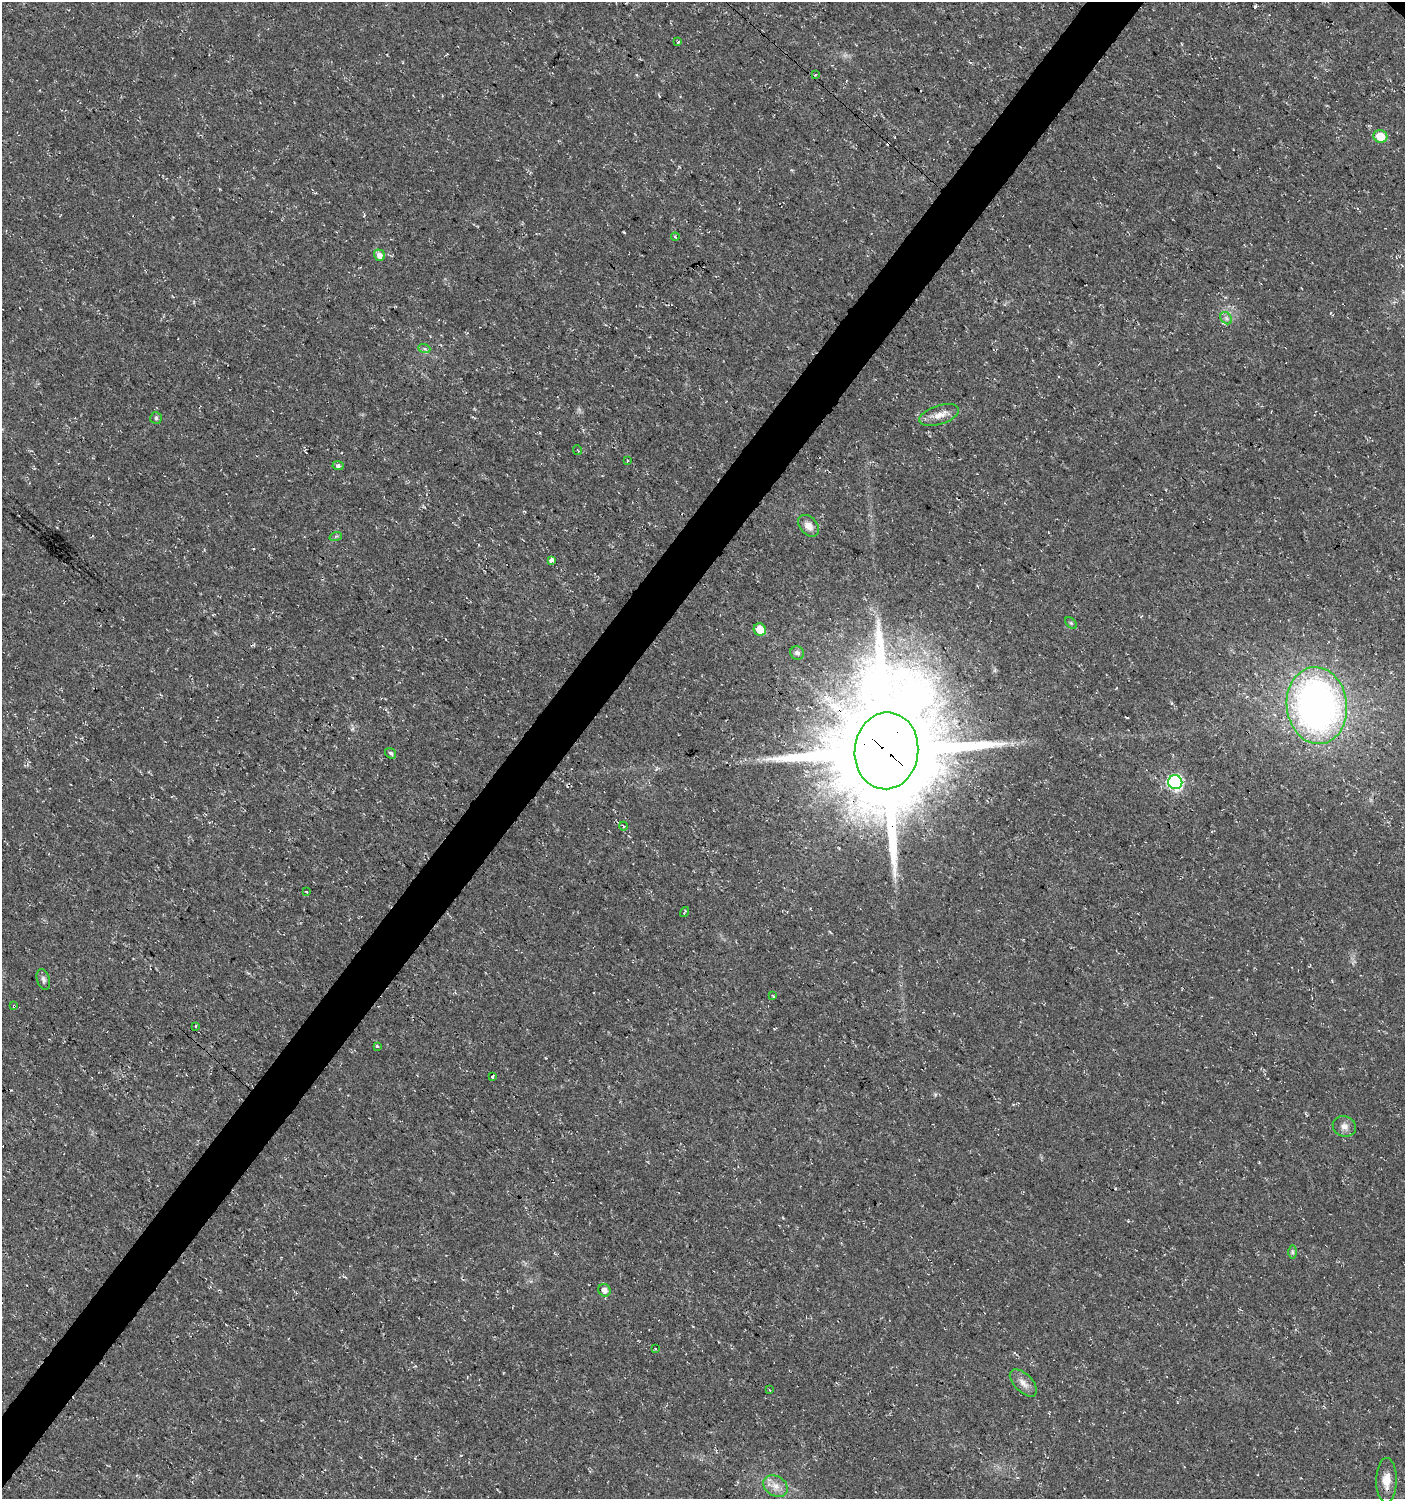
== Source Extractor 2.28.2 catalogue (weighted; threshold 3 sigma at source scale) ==
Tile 7 of 4 x 4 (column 3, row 2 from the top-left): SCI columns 3045-4447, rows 2997-4493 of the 6029 x 6004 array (HDU 1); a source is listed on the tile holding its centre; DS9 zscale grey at full resolution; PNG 1407 x 1501 px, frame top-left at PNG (2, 2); each listed source drawn as its Kron ellipse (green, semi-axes under 4 px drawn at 4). Shown black and unused: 4% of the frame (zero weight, under 3 of 4 exposures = <1% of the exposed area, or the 3 px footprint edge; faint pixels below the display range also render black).
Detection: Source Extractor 2.28.2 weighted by HDU 2 'WHT'; one run over the whole footprint, this tile lists its part. Background 0.0176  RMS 0.0035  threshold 0.0156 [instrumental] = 3 sigma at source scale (4.5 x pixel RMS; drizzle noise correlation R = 1.50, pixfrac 1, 0.0396/0.0396 arcsec/px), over >= 5 px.
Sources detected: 48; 9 cosmic-ray / hot-pixel residue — neither listed nor drawn; the other 39 listed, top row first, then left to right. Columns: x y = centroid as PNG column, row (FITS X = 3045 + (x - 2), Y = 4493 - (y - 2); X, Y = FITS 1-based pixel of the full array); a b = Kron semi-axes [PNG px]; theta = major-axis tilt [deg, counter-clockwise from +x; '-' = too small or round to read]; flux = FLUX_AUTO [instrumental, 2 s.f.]
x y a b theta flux
678 42 3 3 - 0.77
815 75 4 2 - 0.36
1380 136 7 6 - 6.8
675 237 4 3 - 0.52
379 255 6 5 - 2.4
1226 318 7 5 -46 0.92
424 348 6 4 -20 0.62
939 415 20 9 17 3.5
156 418 6 6 - 0.67
577 450 5 3 - 0.34
628 460 3 3 - 0.93
338 466 5 4 - 0.84
809 526 12 8 -47 2.9
336 536 6 4 19 0.53
552 560 4 3 - 1.9
1071 623 7 4 -45 0.56
760 630 6 6 - 5.8
797 653 7 6 - 1.3
1317 705 38 30 -83 160
886 751 38 32 84 8700
391 753 6 4 -36 0.73
1175 782 7 7 - 67
623 826 4 3 - 0.34
306 891 3 2 - 0.69
684 912 5 2 - 0.51
43 979 10 6 -73 1.3
773 996 3 3 - 0.4
14 1006 3 3 - 1.3
195 1026 3 3 - 0.93
377 1046 3 3 - 1.6
492 1077 3 3 - 2.1
1344 1126 12 10 -15 2.2
1293 1252 6 4 -90 0.63
604 1290 6 6 - 1.6
655 1349 3 2 - 0.53
1023 1383 17 9 -45 2.6
770 1390 4 2 - 0.31
1387 1480 22 10 89 4.6
776 1486 13 9 -31 3.2
Overlapping masked pixels (flux is a lower limit): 2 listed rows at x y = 886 751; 14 1006